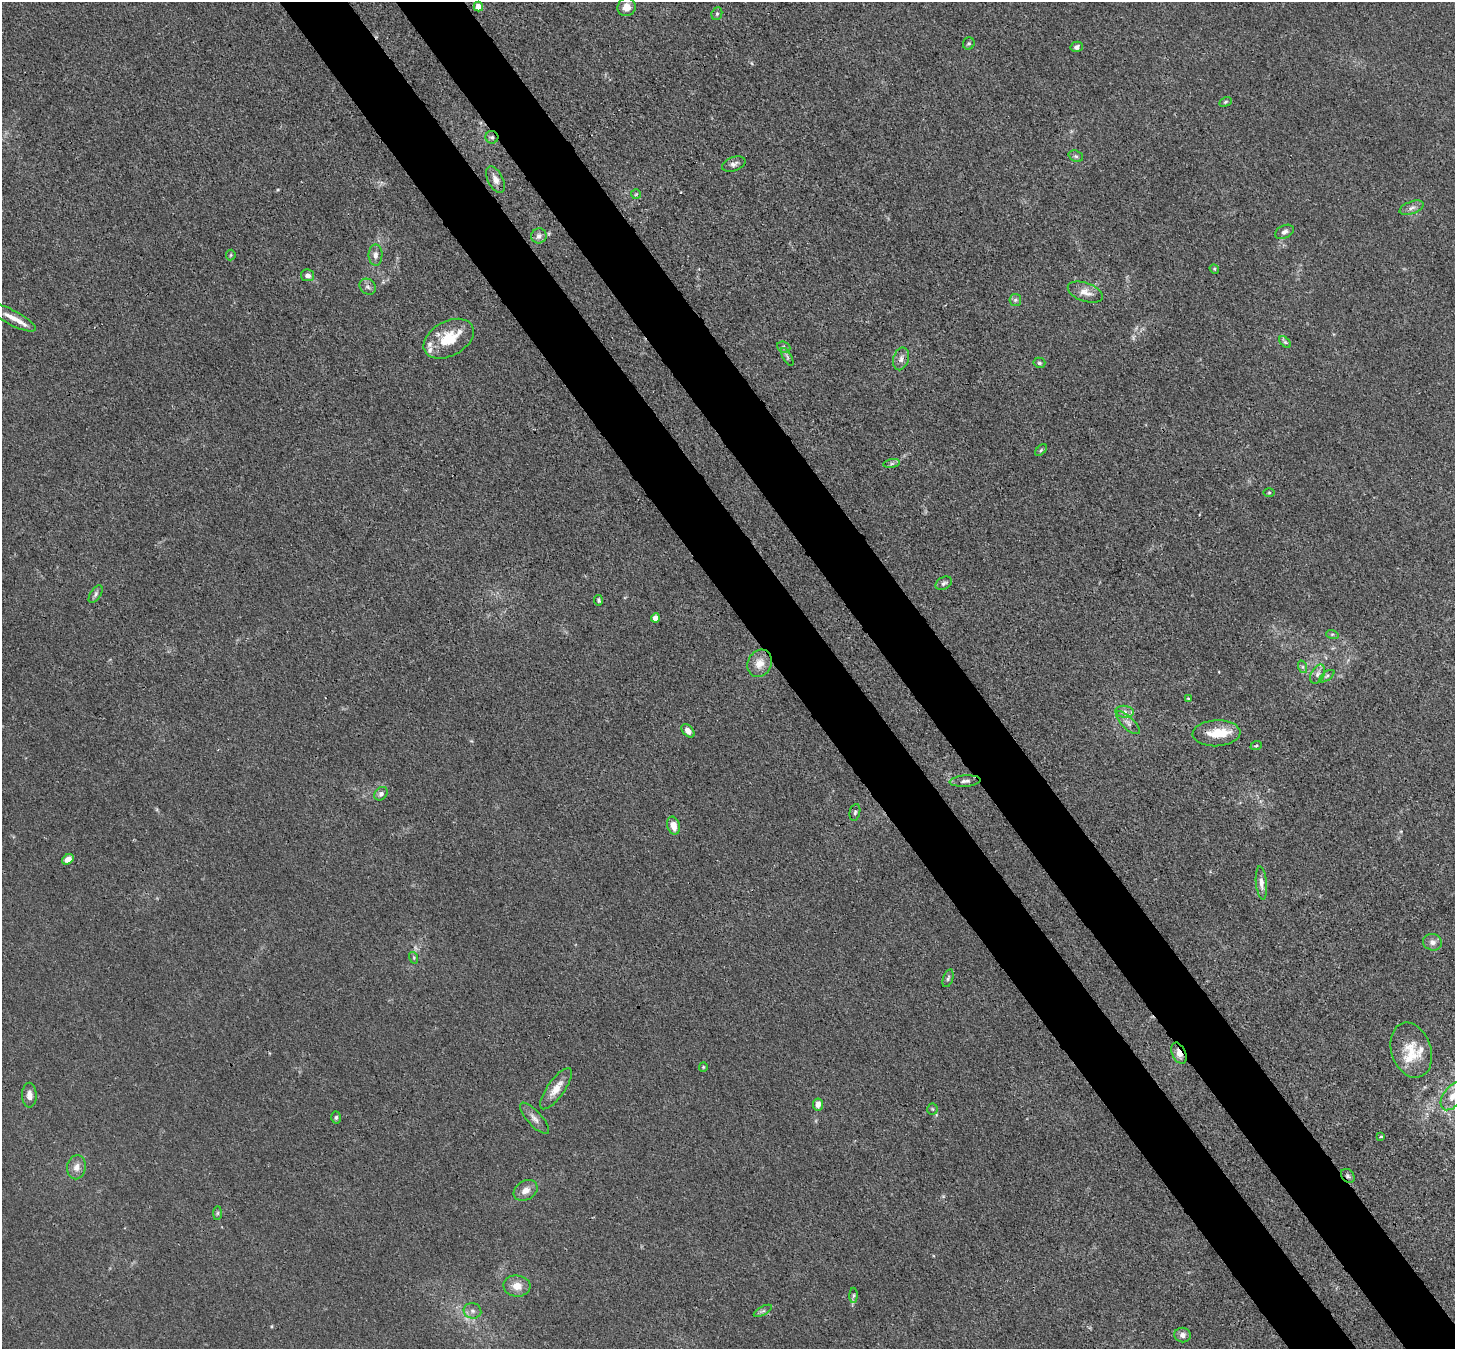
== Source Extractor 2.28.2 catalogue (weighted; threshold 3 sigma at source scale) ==
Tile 6 of 4 x 4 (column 2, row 2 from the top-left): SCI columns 1531-2983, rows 3039-4385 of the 5970 x 5942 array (HDU 1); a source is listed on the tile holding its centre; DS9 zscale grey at full resolution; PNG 1457 x 1351 px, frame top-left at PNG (2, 2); each listed source drawn as its Kron ellipse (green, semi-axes under 4 px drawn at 4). Shown black and unused: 9% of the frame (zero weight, under 3 of 4 exposures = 7% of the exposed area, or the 3 px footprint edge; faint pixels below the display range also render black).
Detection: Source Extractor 2.28.2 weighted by HDU 2 'WHT'; one run over the whole footprint, this tile lists its part. Background 0.021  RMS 0.0029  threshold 0.0129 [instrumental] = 3 sigma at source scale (4.5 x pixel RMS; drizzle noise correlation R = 1.50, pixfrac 1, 0.05/0.05 arcsec/px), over >= 5 px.
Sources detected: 83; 1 inside a brighter object's white glare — neither listed nor drawn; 7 inside a brighter listed object's ellipse — not listed separately; the other 75 listed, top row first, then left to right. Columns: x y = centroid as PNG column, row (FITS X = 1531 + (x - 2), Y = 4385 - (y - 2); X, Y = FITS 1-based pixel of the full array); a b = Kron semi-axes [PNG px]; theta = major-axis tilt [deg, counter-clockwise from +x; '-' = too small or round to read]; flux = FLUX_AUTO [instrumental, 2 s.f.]
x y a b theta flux
478 7 5 4 - 2.7
627 7 9 9 - 2.6
717 14 7 5 70 0.59
969 44 6 5 - 0.57
1077 47 6 5 - 0.87
1226 102 6 4 28 0.47
492 137 6 6 - 0.67
1076 156 7 5 -21 0.63
734 164 12 7 20 1.3
495 179 14 7 -63 2.1
636 194 5 5 - 0.42
1411 208 12 6 21 1.3
1284 232 10 6 26 1
539 236 8 7 - 1.3
231 255 5 5 - 0.42
375 255 11 7 89 1.4
1214 269 5 4 - 0.38
307 275 7 6 - 1.3
368 287 9 7 -43 0.98
1085 292 18 9 -19 2.9
1015 300 6 5 - 0.63
12 318 26 7 -28 3.3
449 339 27 17 29 10
1285 342 7 4 -44 0.51
784 347 7 5 -23 0.62
787 357 10 3 -61 0.64
901 359 11 7 75 1.5
1039 363 6 5 - 0.56
1041 450 7 4 45 0.49
892 464 8 4 9 0.63
1269 493 5 3 - 0.33
944 583 9 6 28 0.83
96 594 10 5 57 0.79
598 600 5 4 - 0.49
655 618 4 4 - 3
1332 634 6 4 -17 0.44
760 663 14 11 62 3.5
1303 667 6 4 -71 0.56
1318 674 10 6 61 1.2
1327 676 9 4 36 0.66
1188 698 3 2 - 0.29
1125 712 9 6 -6 1.3
1128 723 15 6 -44 1.6
688 731 8 5 -46 1.8
1217 733 24 13 3 7
1256 746 6 3 19 0.33
965 781 16 5 4 1.4
381 794 7 6 - 1
855 812 8 5 78 0.63
673 826 9 6 -75 3.2
68 859 6 4 36 2.5
1261 883 17 5 -84 1.7
1433 942 9 8 - 1.6
414 958 6 4 -73 0.45
948 978 9 5 71 0.67
1411 1050 28 19 -72 7.7
1179 1053 11 6 -66 2.5
703 1067 4 4 - 0.32
556 1089 24 8 54 3.7
29 1095 12 7 -89 2
1453 1096 16 9 54 4.1
818 1104 6 5 - 1.9
932 1109 5 5 - 0.39
336 1118 6 4 87 0.54
534 1118 20 7 -48 1.8
1381 1136 3 3 - 0.55
76 1167 12 9 80 2.1
1348 1176 8 6 -48 0.82
526 1190 13 9 31 2.3
218 1213 7 4 89 0.5
517 1286 13 10 -5 3.2
854 1295 8 4 89 0.54
472 1311 9 7 -16 1.2
763 1311 10 4 28 0.62
1183 1335 8 7 - 1.4
Overlapping masked pixels (flux is a lower limit): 3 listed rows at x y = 492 137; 1179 1053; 1348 1176
Isophote crosses this tile's border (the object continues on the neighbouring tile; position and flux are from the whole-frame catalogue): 1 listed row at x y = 1453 1096